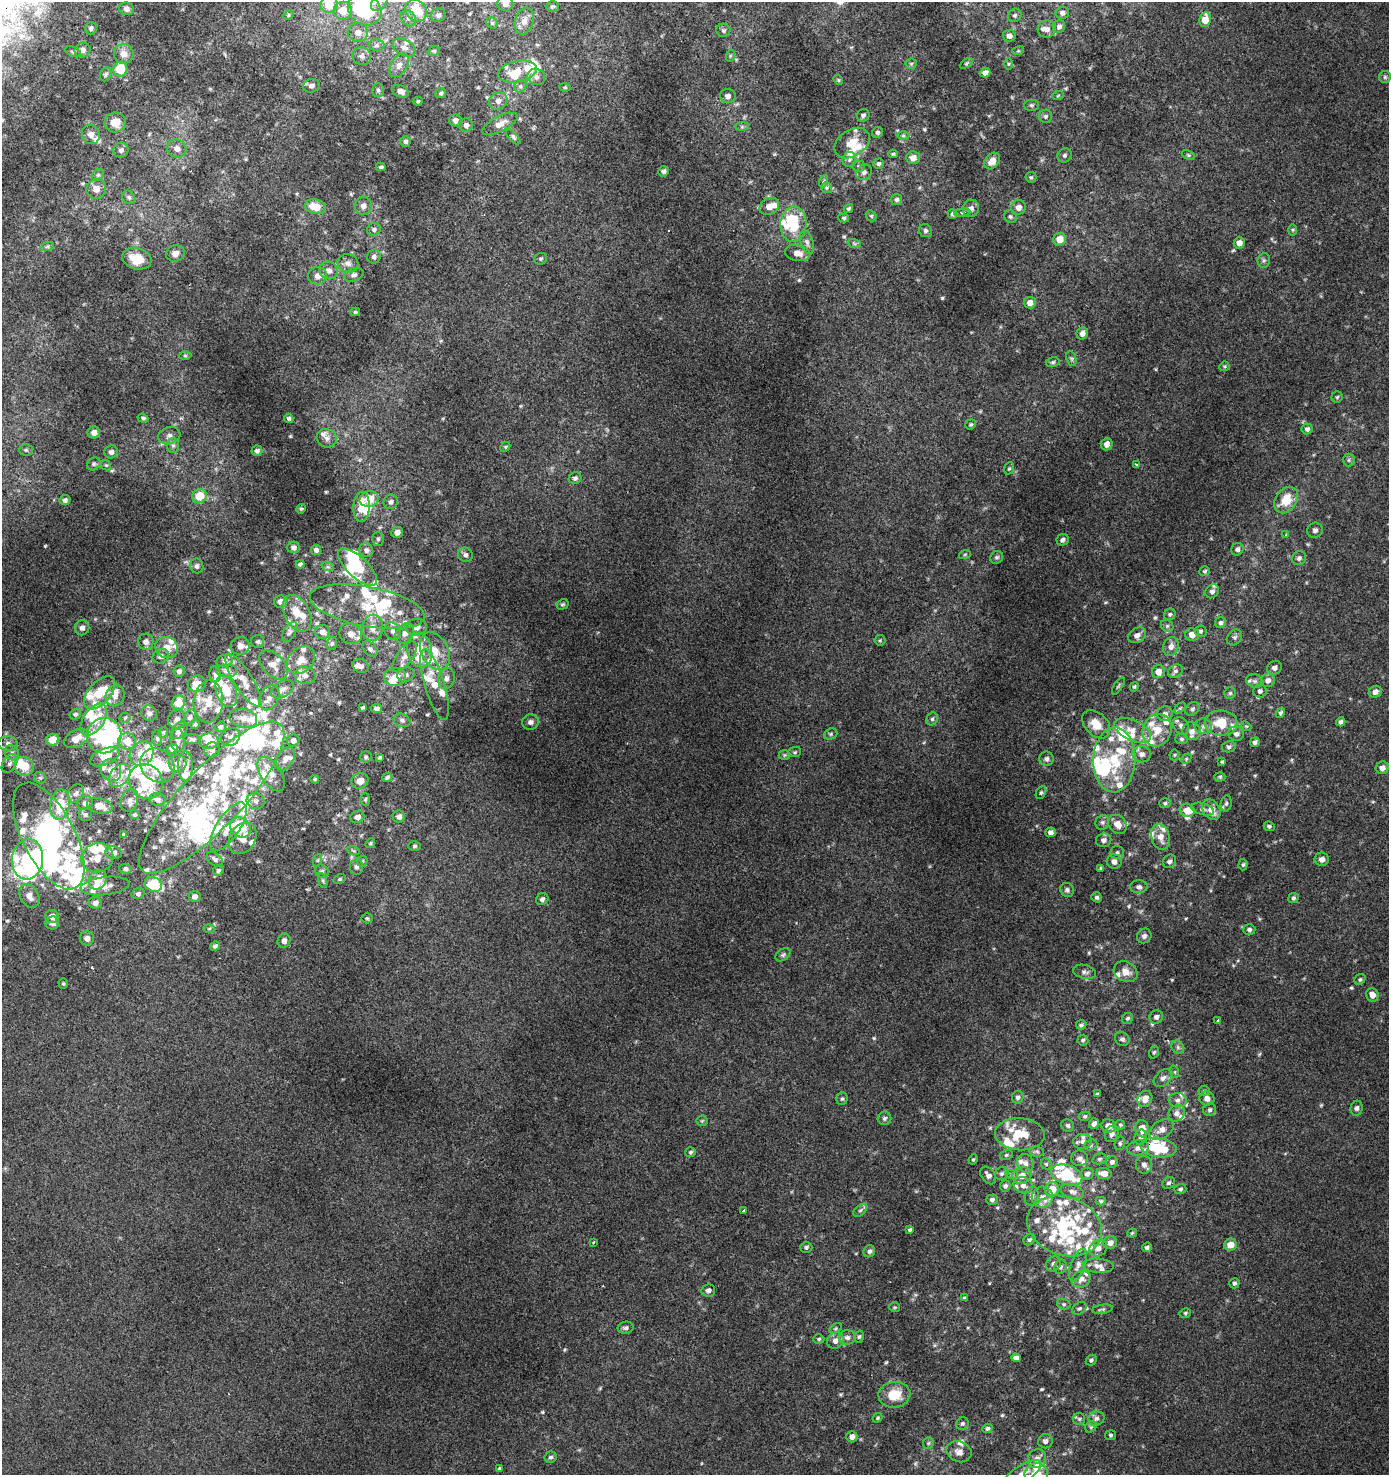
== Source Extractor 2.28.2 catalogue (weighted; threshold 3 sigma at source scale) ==
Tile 11 of 4 x 4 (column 3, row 3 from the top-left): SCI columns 3086-4472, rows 1538-3010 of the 6086 x 6030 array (HDU 1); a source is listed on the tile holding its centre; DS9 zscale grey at full resolution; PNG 1391 x 1477 px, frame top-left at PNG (2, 2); each listed source drawn as its Kron ellipse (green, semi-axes under 4 px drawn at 4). Shown black and unused: <1% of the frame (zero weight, under 2 of 3 exposures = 3% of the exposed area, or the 3 px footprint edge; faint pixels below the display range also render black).
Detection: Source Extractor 2.28.2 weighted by HDU 2 'WHT'; one run over the whole footprint, this tile lists its part. Background 0.00795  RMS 0.0063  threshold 0.0283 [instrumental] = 3 sigma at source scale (4.5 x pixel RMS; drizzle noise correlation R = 1.50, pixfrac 1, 0.0396/0.0396 arcsec/px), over >= 5 px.
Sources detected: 729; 2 too faint to see at this stretch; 18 inside a brighter object's white glare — neither listed nor drawn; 169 inside a brighter listed object's ellipse — not listed separately; of the other 540, all 500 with FLUX_AUTO >= 0.679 (the completeness limit of this list) listed and drawn (40 fainter detections not listed), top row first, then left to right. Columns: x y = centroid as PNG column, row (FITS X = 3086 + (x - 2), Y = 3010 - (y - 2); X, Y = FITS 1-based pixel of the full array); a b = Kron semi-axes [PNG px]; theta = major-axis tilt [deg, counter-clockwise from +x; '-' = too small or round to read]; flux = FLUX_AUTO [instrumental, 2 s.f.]
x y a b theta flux
379 2 10 7 51 2.8
505 3 8 7 - 3.4
329 4 8 8 - 10
552 6 6 5 - 0.97
127 9 7 6 - 1.9
365 10 18 15 -36 59
416 10 11 10 - 16
343 11 9 9 - 9.3
1062 13 7 6 - 1.8
288 15 5 4 - 0.74
438 15 7 6 - 1.6
1015 15 7 6 - 1.2
408 18 9 7 -53 1.8
1205 19 7 6 - 8.5
524 21 14 9 74 4.2
492 23 6 5 - 0.98
1059 27 6 6 - 2
91 28 6 6 - 1.3
1047 29 9 8 - 2.6
723 30 7 6 - 1.3
358 32 10 9 - 4.4
1009 36 6 6 - 2.9
376 45 8 6 1 1.7
404 48 12 8 -31 3
83 50 8 7 - 2.1
434 51 6 4 19 0.76
1018 51 6 4 17 0.68
73 52 8 5 -21 1.1
124 54 10 9 - 4.5
362 56 9 9 - 2.5
730 56 6 4 72 0.71
966 63 7 4 34 0.78
911 64 6 5 - 0.87
1008 64 6 4 90 0.7
399 65 13 8 56 3.3
120 69 7 7 - 16
517 72 20 10 12 9.6
985 72 5 5 - 2.5
106 74 7 5 66 1
536 77 9 8 - 2.4
1385 77 6 6 - 1.1
838 80 5 4 - 0.69
311 86 8 6 16 2.3
520 86 7 5 44 1.3
565 87 5 4 - 0.72
378 90 7 6 - 1.3
400 91 8 6 -26 3.2
441 93 5 5 - 0.99
1058 95 6 3 21 0.68
728 96 8 7 - 2.4
418 101 4 4 - 0.74
498 101 9 8 - 3
1031 105 7 5 1 1.1
863 115 7 6 - 1.5
1045 116 6 6 - 1.5
456 120 6 6 - 2.2
115 122 10 10 - 7.4
500 124 19 7 27 4.6
466 125 7 6 - 2.1
742 127 7 4 0 1.2
877 132 6 5 - 1.1
91 134 10 8 -65 3.3
903 136 6 4 0 0.88
513 137 9 4 -48 1.2
405 141 5 5 - 1.5
852 143 19 13 34 9.3
177 148 10 9 - 3.5
121 150 7 7 - 2.1
893 154 5 3 - 0.75
1065 155 7 6 - 1.4
1188 155 7 4 -24 0.87
913 158 6 6 - 4.4
849 159 8 6 72 1.6
992 161 9 6 51 4.7
878 164 5 5 - 1.1
858 166 6 5 - 0.94
381 167 5 3 - 0.96
663 171 5 5 - 1.5
864 172 8 7 - 2
98 175 6 5 - 1
1031 177 5 5 - 0.88
824 181 6 4 71 0.82
826 188 5 5 - 0.98
96 189 10 9 - 4.5
129 197 7 6 - 1.3
897 200 5 5 - 1.4
363 206 9 8 - 3
769 206 10 8 30 5.4
315 207 11 7 -14 11
1018 207 7 7 - 3.7
971 208 9 8 - 3.1
848 209 5 4 - 0.99
962 212 8 4 9 1.1
952 214 5 5 - 1.1
871 216 6 5 - 0.87
1010 216 7 6 - 1.2
844 218 5 4 - 0.84
793 224 17 13 87 17
374 229 7 6 - 1.3
1293 230 5 3 - 0.69
925 231 7 6 - 1.3
1059 239 7 6 - 6.6
807 242 12 6 -72 2.2
854 243 7 4 -19 0.97
1239 243 5 5 - 4.3
47 247 7 4 19 1
175 253 9 8 - 3.4
798 253 13 8 -11 4.3
374 257 7 6 - 1.6
137 259 15 10 -16 11
541 259 6 5 - 1
1264 260 7 6 - 1.4
348 263 10 9 - 3.3
329 270 9 8 - 3.3
354 275 10 6 20 2
317 276 9 8 - 3.8
1030 303 6 5 - 4.4
355 312 5 4 - 0.74
1082 333 6 5 - 2.5
185 356 6 4 0 0.74
1071 359 8 5 -70 1.1
1053 362 7 5 14 1.1
1224 366 5 4 - 0.75
1337 397 6 5 - 0.95
143 418 5 4 - 1
289 418 5 4 - 1.1
971 424 5 5 - 0.81
1307 429 5 5 - 1.7
94 432 6 6 - 3
169 436 11 8 17 2.5
327 438 10 9 - 3.1
1107 444 6 5 - 3.3
173 445 7 6 - 1.5
505 447 5 4 - 0.73
26 450 7 5 -1 1
257 451 5 5 - 1.5
111 452 7 6 - 1.9
1349 460 6 6 - 1.2
94 464 7 6 - 1.2
106 465 6 4 -41 0.69
1136 465 3 3 - 1.8
1009 468 6 5 - 0.82
575 478 6 6 - 1.5
200 496 7 7 - 13
369 499 10 7 16 12
65 500 5 5 - 1.5
1286 500 14 10 56 11
391 502 7 7 - 1.8
362 507 15 8 88 8.9
301 509 5 4 - 0.76
1315 530 8 7 - 1.8
397 532 6 5 - 2.6
1286 535 4 3 - 0.79
378 539 7 6 - 1.1
1063 540 6 5 - 1.5
293 547 6 6 - 1.9
1237 549 6 5 - 1.5
316 550 5 5 - 1.5
366 550 7 6 - 2
965 554 6 4 19 0.74
465 555 8 7 - 1.7
997 557 7 6 - 1.1
1299 558 7 6 - 1.7
300 564 4 4 - 1.1
197 566 7 6 - 1.7
328 567 6 4 -18 0.88
357 567 25 10 -43 17
1205 571 5 5 - 0.88
1212 591 7 6 - 2.1
280 602 6 6 - 2.6
563 604 6 5 - 0.86
367 607 58 20 -11 26
297 613 20 12 -61 9.9
1170 614 6 5 - 1
1221 623 6 5 - 1.4
1167 626 6 5 - 1.1
416 627 10 8 5 3.2
82 628 7 7 - 2.5
373 628 13 10 84 5.3
393 631 9 7 -57 2.3
1200 631 6 5 - 1.2
290 632 11 6 61 1.9
322 632 8 7 - 2.5
405 633 11 8 54 3.4
351 634 11 10 - 4.1
1192 634 7 6 - 4.1
1137 635 9 7 32 2.7
1235 637 8 7 - 1.6
880 640 5 5 - 0.79
258 641 6 6 - 1.2
146 642 8 8 - 2.9
332 643 7 5 75 1
240 646 9 8 - 3.7
1171 646 10 7 72 3.1
167 648 11 10 - 5.2
370 649 9 6 -46 1.8
419 650 17 12 -78 11
435 651 20 13 -63 9.9
161 656 8 7 - 2
404 657 18 8 55 4.3
301 660 15 12 42 6.2
224 661 8 6 14 1.5
273 665 17 10 -47 4.9
361 666 8 6 -27 2.1
1274 668 8 6 30 2.2
179 671 5 5 - 1.5
227 671 11 6 0 2
1175 671 8 6 32 1.5
1158 672 6 6 - 4.6
215 674 8 5 -82 1.4
305 675 11 8 -17 3.3
406 675 9 7 13 2.1
395 677 11 9 7 6.4
446 679 10 8 76 2.8
243 680 30 9 -58 8.3
1268 680 7 6 - 2.7
1255 681 9 6 -15 1.8
197 684 9 8 - 4.9
435 685 37 10 -73 11
1118 686 10 3 57 0.87
1134 687 5 4 - 0.82
282 689 12 8 29 2.9
226 691 16 10 -72 11
1260 691 6 6 - 1.5
1375 692 7 5 30 2.8
100 693 20 11 48 19
1230 693 6 5 - 0.98
115 696 11 9 68 3.8
269 698 13 9 63 3.7
208 702 21 15 85 10
178 703 7 6 - 9.1
362 708 4 4 - 0.74
376 708 6 4 5 1.6
1180 708 6 4 44 0.73
1192 709 8 5 40 1.5
149 713 8 7 - 1.8
1280 713 6 4 55 1.1
75 714 6 5 - 0.94
1165 714 8 7 - 2.1
190 717 8 5 63 1.4
125 718 5 5 - 0.82
243 718 14 9 -10 5.2
177 719 9 8 - 2.3
932 719 7 5 62 1.3
94 720 18 10 56 15
402 720 8 6 -19 2
530 722 8 7 - 2.2
1341 722 5 4 - 1.6
1221 723 16 13 -1 14
1096 724 16 11 -46 8.1
195 725 5 4 - 0.74
1181 726 10 7 -52 2.4
1203 726 8 7 - 2.3
1246 726 5 4 - 0.72
220 727 5 5 - 1.4
179 730 10 7 50 2.7
1133 730 20 10 -25 7.6
1157 730 16 14 67 10
1192 731 9 9 - 3.6
163 732 6 4 65 0.8
831 734 7 5 22 1.1
1236 734 8 7 - 2.1
104 736 18 17 - 34
230 737 10 8 42 2.7
76 738 13 8 30 7
157 738 7 5 -90 1
192 739 8 5 -7 1.1
1182 739 6 5 - 1
53 740 6 5 - 9.6
178 740 11 7 -85 2.2
293 740 6 5 - 2.4
127 741 9 8 - 7.5
209 741 9 8 - 8.3
1255 742 5 4 - 1.3
8 743 9 7 -4 2.5
1229 747 7 5 11 1.4
172 749 5 5 - 2.1
212 750 8 7 - 1.9
795 752 6 5 - 0.86
12 753 8 7 - 1.9
142 754 13 11 53 7.1
1142 754 9 8 - 2.8
784 755 6 5 - 0.84
1174 755 5 5 - 0.83
105 757 16 7 24 6.3
366 757 5 5 - 1.1
380 757 4 3 - 0.81
285 759 13 8 60 3.8
1046 759 7 7 - 1.8
1186 759 6 4 48 0.85
1114 760 32 21 88 29
1222 762 4 3 - 0.76
10 763 10 6 57 2.3
178 763 9 8 - 2.6
157 765 18 16 -45 23
24 766 10 9 - 13
185 766 15 7 -89 3.9
1382 768 6 6 - 3.2
111 770 11 10 - 4.6
271 774 19 10 -57 6.5
120 775 13 9 52 5.2
387 777 5 4 - 1.1
1220 777 5 4 - 0.81
40 778 6 5 - 1.2
315 779 4 4 - 0.78
146 781 18 16 -51 25
360 781 9 7 28 5.1
76 793 9 7 60 2.4
1041 793 7 4 63 1
212 798 100 30 47 78
157 799 8 6 -3 1.8
365 799 6 4 87 0.87
129 800 11 8 70 2.5
256 801 9 8 - 2.6
85 803 8 7 - 2
1165 803 6 5 - 0.96
1226 803 8 5 81 1.2
60 804 15 9 80 16
100 806 13 7 -14 4.9
1203 809 11 6 -14 1.8
1187 810 7 6 - 7.3
1211 810 11 8 -56 6.1
85 815 7 6 - 1.2
134 815 5 4 - 0.69
357 817 7 6 - 3
399 817 6 6 - 2.5
1102 822 7 7 - 1.4
1117 824 10 8 -48 5.5
1269 826 6 4 -25 0.96
228 827 28 11 57 9.3
240 827 11 9 -44 19
1050 832 5 5 - 2.2
124 835 4 3 - 0.72
49 836 59 26 -63 160
1160 837 13 9 -73 6
243 838 17 12 59 5.5
1104 840 8 6 11 2.3
370 843 5 4 - 0.81
415 846 6 5 - 1
353 850 6 4 -20 0.8
114 853 8 6 -14 2.3
1117 853 7 6 - 1.5
97 858 16 14 20 6.9
28 859 20 15 83 32
215 859 9 6 -43 1.7
1322 859 7 6 - 2.4
318 860 6 4 71 0.8
362 861 6 5 - 0.9
1169 861 7 6 - 1.8
1114 862 7 7 - 2.7
1243 865 6 4 87 0.95
357 867 8 6 83 1.9
1101 868 4 4 - 0.95
125 869 6 5 - 1.2
218 870 6 5 - 1.1
322 871 7 6 - 1.4
339 879 6 4 27 0.8
98 880 10 8 56 8
323 881 8 3 -71 1
153 884 9 7 -25 33
105 886 24 9 7 5.6
1139 887 9 6 0 1.9
1067 890 7 6 - 1.5
138 894 6 5 - 1.5
29 896 12 9 -59 4.6
195 896 6 5 - 1.9
1097 897 5 5 - 1.1
1293 898 5 5 - 1.1
542 899 6 5 - 1.7
95 903 7 6 - 2.3
52 916 6 6 - 3.8
367 918 5 5 - 0.83
52 923 7 6 - 2.5
209 928 6 4 2 0.73
1249 929 6 5 - 1.4
1144 936 7 7 - 1.9
87 938 7 7 - 2.5
284 941 7 6 - 2.5
215 946 5 4 - 1.3
783 955 8 5 35 1.2
1084 972 12 6 -14 2
1126 972 12 9 -27 5.1
1360 979 6 5 - 0.96
63 984 5 4 - 0.78
1372 995 7 6 - 4.2
1156 1017 7 6 - 1.7
1128 1018 6 5 - 1.1
1218 1021 3 3 - 3.7
1081 1025 5 4 - 1.1
1122 1039 7 6 - 1.6
1083 1040 5 5 - 0.97
1178 1047 7 6 - 1.4
1154 1052 6 5 - 0.9
1175 1072 6 4 -72 0.7
1163 1078 11 7 42 2.3
1204 1091 5 5 - 0.82
1097 1094 4 3 - 0.79
1018 1097 6 5 - 1.6
1207 1098 7 7 - 3
842 1099 6 5 - 1.1
1145 1099 8 7 - 4.3
1178 1100 9 7 -6 2.6
1357 1108 7 6 - 1.8
1210 1110 6 6 - 1.4
1177 1113 9 7 42 2.9
1085 1116 6 4 15 0.83
884 1118 7 6 - 1.3
702 1121 6 5 - 0.79
1094 1123 5 4 - 2.1
1068 1125 6 6 - 1.2
1120 1125 5 4 - 0.73
1109 1126 7 6 - 4.3
1142 1129 9 6 -83 7.2
1161 1130 13 8 35 3.9
1020 1134 25 16 -3 17
1112 1134 8 6 69 2.3
1140 1137 8 6 76 1.4
1082 1141 9 7 7 2.3
1120 1143 7 5 77 0.98
1091 1145 7 5 23 1.1
1158 1147 18 9 -7 25
1138 1148 11 7 13 2.7
1037 1151 7 5 -9 1.2
691 1152 5 5 - 0.99
1006 1155 6 5 - 0.97
1079 1158 8 8 - 2.2
973 1159 5 4 - 0.72
1099 1159 7 5 15 1.2
1112 1162 6 6 - 1.7
1025 1163 9 8 - 3.1
1046 1164 6 5 - 0.86
1144 1165 9 8 - 2.3
1002 1173 7 6 - 1.3
1104 1173 8 5 -6 3.9
1087 1174 6 6 - 2
988 1175 10 6 -53 2.6
1012 1175 6 4 -18 0.8
1067 1175 16 9 -18 30
1022 1176 10 8 28 4.8
1169 1183 7 5 34 1.4
1023 1185 10 8 -16 3
1005 1186 5 5 - 1.4
1052 1189 7 7 - 9.2
1180 1189 6 5 - 1.2
1072 1192 12 7 -16 2.5
1032 1196 10 7 80 2.1
1042 1197 10 10 - 4.5
992 1200 5 5 - 1.5
1101 1201 5 4 - 0.83
744 1210 3 3 - 7.3
860 1210 8 5 44 1.3
1064 1226 38 29 -20 53
910 1230 4 3 - 1
1132 1233 5 4 - 0.72
1029 1240 6 5 - 1.1
593 1242 3 3 - 0.78
1110 1243 7 6 - 3.4
1230 1245 6 6 - 7.1
806 1247 6 5 - 1.1
1147 1247 5 4 - 1.3
1098 1248 9 8 - 3.3
869 1251 6 5 - 1.5
1053 1264 8 7 - 2.1
1078 1265 17 7 70 3.2
1098 1266 15 7 -5 3.7
1060 1267 7 6 - 1.4
1081 1279 9 8 - 3.4
1234 1283 5 5 - 1.3
708 1290 7 6 - 1.8
965 1298 4 3 - 0.72
1064 1304 7 5 -20 0.97
895 1307 5 5 - 0.77
1079 1308 8 5 35 1.3
1102 1309 10 4 9 1.1
1185 1313 6 4 14 0.92
626 1328 8 6 9 1.5
836 1328 7 4 32 0.83
847 1337 8 7 - 2.2
859 1337 6 4 72 0.9
819 1339 5 4 - 0.86
835 1341 9 7 35 3.6
1016 1358 5 4 - 2.3
1091 1360 6 4 44 1
894 1395 16 13 7 13
878 1418 5 4 - 0.72
1096 1418 8 7 - 2
1079 1419 6 6 - 1.2
962 1424 6 6 - 1.2
1091 1427 6 5 - 0.87
987 1428 5 4 - 1.3
1110 1435 5 5 - 0.95
852 1437 5 5 - 2.5
1045 1441 7 7 - 2
928 1443 6 5 - 0.87
959 1452 13 10 -22 3.6
551 1457 6 5 - 1.3
1037 1459 10 9 - 3.2
500 1468 3 3 - 1.8
1023 1473 21 8 33 5.4
1036 1474 12 11 - 8.9
Overlapping masked pixels (flux is a lower limit): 1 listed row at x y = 1158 1147
Isophote crosses this tile's border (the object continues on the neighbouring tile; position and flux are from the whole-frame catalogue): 6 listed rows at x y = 379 2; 505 3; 329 4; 365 10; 1023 1473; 1036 1474